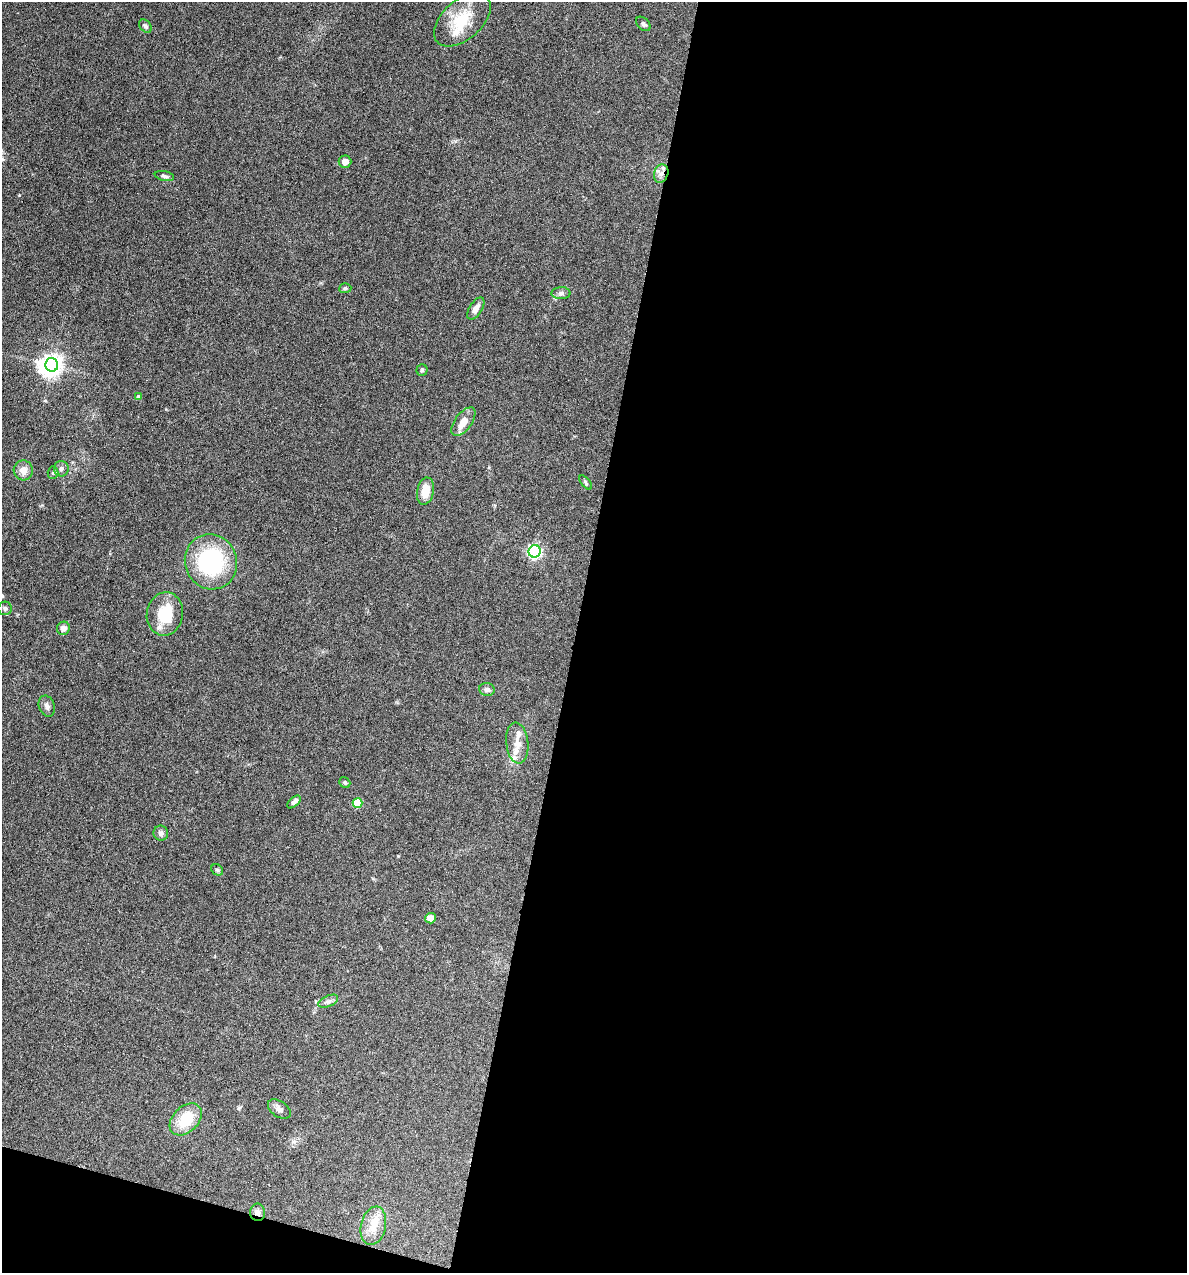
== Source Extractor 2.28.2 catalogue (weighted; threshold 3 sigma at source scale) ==
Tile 16 of 4 x 4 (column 4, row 4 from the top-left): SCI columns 3678-4862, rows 1-1271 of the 5105 x 5085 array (HDU 1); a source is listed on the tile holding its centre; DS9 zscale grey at full resolution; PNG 1189 x 1275 px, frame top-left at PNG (2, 2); each listed source drawn as its Kron ellipse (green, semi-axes under 4 px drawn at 4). Shown black and unused: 54% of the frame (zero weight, under 4 of 8 exposures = <1% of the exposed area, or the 3 px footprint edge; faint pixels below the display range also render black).
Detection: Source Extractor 2.28.2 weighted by HDU 2 'WHT'; one run over the whole footprint, this tile lists its part. Background 0.207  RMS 0.0064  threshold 0.0261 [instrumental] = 3 sigma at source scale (4.09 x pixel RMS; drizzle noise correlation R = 1.36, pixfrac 0.8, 0.05/0.05 arcsec/px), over >= 5 px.
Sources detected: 41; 1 inside a brighter object's white glare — neither listed nor drawn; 3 inside a brighter listed object's ellipse — not listed separately; the other 37 listed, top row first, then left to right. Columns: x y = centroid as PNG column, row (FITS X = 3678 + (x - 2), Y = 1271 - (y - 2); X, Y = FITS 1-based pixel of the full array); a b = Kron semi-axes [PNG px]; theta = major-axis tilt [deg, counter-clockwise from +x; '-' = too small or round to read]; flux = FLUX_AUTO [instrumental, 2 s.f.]
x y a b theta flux
462 20 33 19 41 21
643 24 8 6 -43 1.6
145 26 7 5 -49 1.3
345 162 6 6 - 3.4
661 174 9 7 73 3
164 176 10 5 -11 1.5
345 288 6 5 - 1.2
561 293 9 6 0 1.9
476 309 12 6 57 3.6
52 365 7 6 - 340
422 370 5 5 - 0.98
138 397 4 4 - 1.4
463 422 17 8 53 7.7
61 469 8 7 - 1.9
23 470 10 9 - 4.5
53 473 6 5 - 1.1
586 482 8 4 -50 1
425 491 14 8 79 9.3
535 551 6 6 - 120
211 562 28 26 -68 61
5 608 7 7 - 1.4
165 614 22 18 79 21
63 628 6 6 - 3.4
487 690 8 6 -12 2
47 706 11 8 -69 2.3
517 743 20 11 -83 7.1
345 782 6 5 - 0.98
294 802 8 4 43 2.3
357 803 5 5 - 16
161 833 7 7 - 2.1
217 870 6 5 - 0.91
430 918 5 5 - 5.4
328 1001 10 5 24 1.9
279 1109 13 7 -35 2.7
186 1119 19 12 45 18
258 1212 9 7 -89 2.4
373 1226 19 12 77 8.6
Overlapping masked pixels (flux is a lower limit): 2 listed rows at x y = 661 174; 258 1212